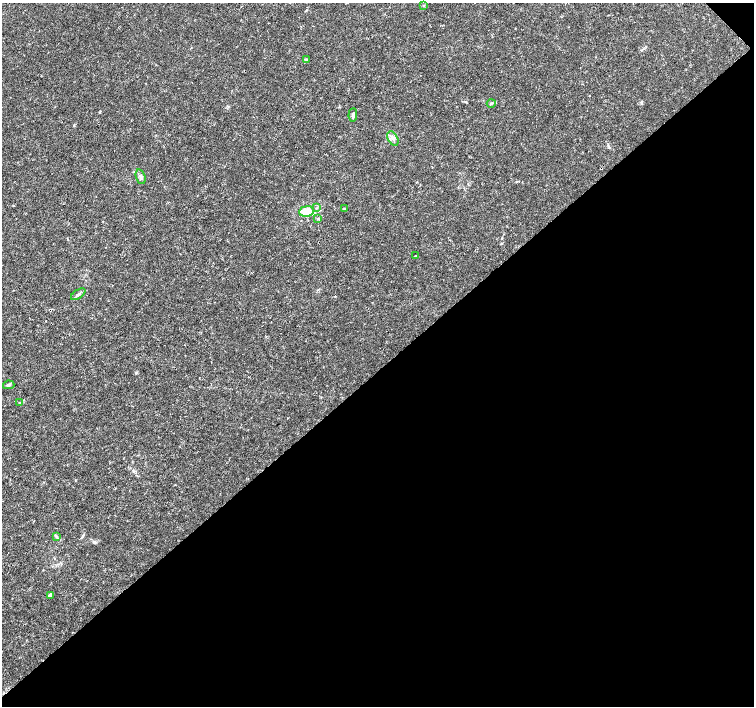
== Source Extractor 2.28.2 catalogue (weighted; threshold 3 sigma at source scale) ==
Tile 12 of 4 x 4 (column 4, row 3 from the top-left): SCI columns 4513-6016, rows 1558-2964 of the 6022 x 5995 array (HDU 1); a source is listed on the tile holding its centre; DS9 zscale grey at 2 x 2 block average (1 PNG px = mean of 2 x 2 image px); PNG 756 x 708 px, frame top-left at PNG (2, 3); each listed source drawn as its Kron ellipse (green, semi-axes under 4 px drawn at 4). Shown black and unused: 48% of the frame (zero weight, under 3 of 4 exposures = <1% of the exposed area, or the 3 px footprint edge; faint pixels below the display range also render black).
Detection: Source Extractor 2.28.2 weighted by HDU 2 'WHT'; one run over the whole footprint, this tile lists its part. Background 0.00168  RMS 9.3e-04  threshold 0.00418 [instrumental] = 3 sigma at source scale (4.5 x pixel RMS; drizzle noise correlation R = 1.50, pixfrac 1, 0.0396/0.0396 arcsec/px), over >= 5 px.
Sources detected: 16; all 16 listed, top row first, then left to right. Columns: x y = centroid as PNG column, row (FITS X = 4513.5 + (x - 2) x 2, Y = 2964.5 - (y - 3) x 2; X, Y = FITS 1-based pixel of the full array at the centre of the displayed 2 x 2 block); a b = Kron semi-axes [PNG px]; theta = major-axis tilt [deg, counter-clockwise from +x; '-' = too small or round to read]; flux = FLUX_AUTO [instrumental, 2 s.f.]
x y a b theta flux
424 5 3 3 - 0.19
306 59 3 2 - 0.26
491 103 4 3 - 0.25
353 115 7 2 86 0.59
393 138 8 5 -62 0.79
141 177 7 4 -72 0.71
317 208 4 2 - 0.19
344 209 3 2 - 0.13
306 211 7 5 7 3.2
318 219 4 3 - 0.27
416 256 3 2 - 0.25
78 294 8 3 33 0.45
9 385 5 3 - 0.51
19 403 3 2 - 0.12
57 537 3 2 - 0.17
50 595 2 2 - 0.8
Diffuse or blended objects may show on this block-average render without a row.